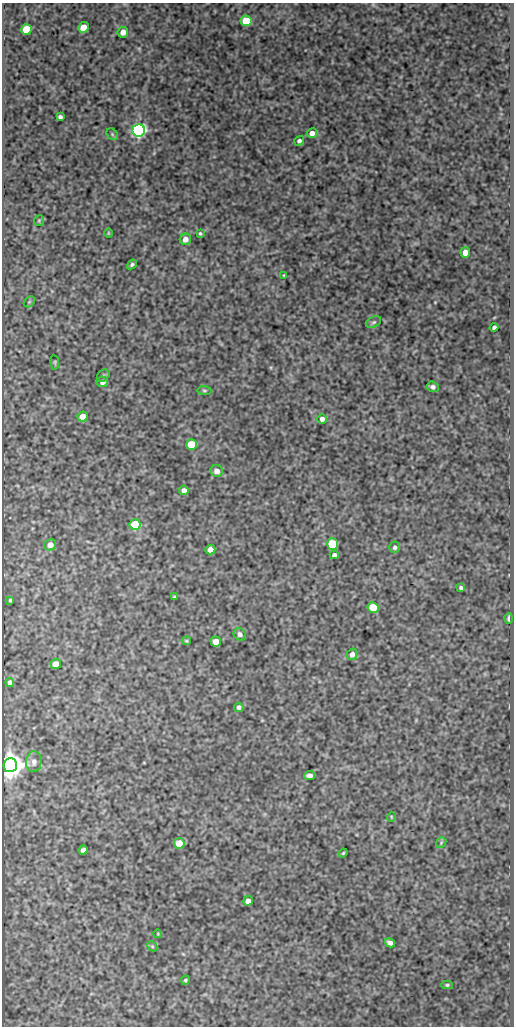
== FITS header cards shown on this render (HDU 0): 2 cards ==
NAXIS1  =                  512
NAXIS2  =                 1024

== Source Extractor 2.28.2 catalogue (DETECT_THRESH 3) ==
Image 512 x 1024 px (HDU 0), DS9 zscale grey, 1 PNG px = 1 image px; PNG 516 x 1028 px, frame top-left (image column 1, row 1024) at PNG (2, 3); each listed source drawn as its Kron ellipse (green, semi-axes under 4 px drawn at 4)
Background 343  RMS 0.84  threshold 2.52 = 3 sigma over >= 5 px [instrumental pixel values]
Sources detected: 61; all 61 listed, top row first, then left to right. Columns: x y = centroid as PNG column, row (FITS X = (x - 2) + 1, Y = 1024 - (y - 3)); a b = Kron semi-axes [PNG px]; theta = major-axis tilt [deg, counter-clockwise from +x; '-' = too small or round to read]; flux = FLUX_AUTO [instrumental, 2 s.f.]
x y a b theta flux
246 21 5 5 - 2000
83 27 6 5 - 730
26 29 5 5 - 2200
123 32 5 5 - 380
60 117 4 4 - 160
139 130 6 6 - 16000
312 133 5 5 - 400
112 134 6 5 - 95
299 141 5 4 - 140
39 221 5 5 - 70
108 233 4 3 - 46
200 233 3 3 - 72
185 239 6 5 - 380
465 252 5 5 - 580
132 264 5 4 - 100
284 275 3 2 - 47
29 302 6 4 44 80
374 322 8 5 26 120
494 327 4 3 - 170
55 362 7 3 -82 61
103 376 7 5 42 99
102 382 5 5 - 320
433 387 6 5 - 190
204 390 7 4 -5 86
83 417 5 5 - 1100
322 419 5 5 - 240
191 444 5 5 - 2500
217 471 6 6 - 440
184 490 5 4 - 320
135 524 5 5 - 3400
332 544 6 5 - 3900
50 545 6 5 - 480
395 547 5 5 - 150
210 550 5 4 - 430
334 555 4 4 - 190
461 588 4 4 - 140
175 597 4 3 - 92
10 600 4 3 - 76
373 608 5 5 - 1900
509 618 5 3 - 180
240 634 6 5 - 210
186 641 5 3 - 69
216 642 5 5 - 600
352 654 6 5 - 320
56 664 5 5 - 780
10 682 4 4 - 410
239 707 5 4 - 190
34 762 10 7 87 300
10 765 7 7 - 75000
310 776 5 4 - 340
391 817 5 3 - 51
179 843 5 5 - 1500
441 843 6 4 48 83
83 850 5 4 - 190
343 853 4 3 - 63
248 901 5 4 - 400
158 934 4 3 - 44
390 943 5 4 - 220
152 946 6 4 -45 82
185 980 4 4 - 86
447 985 5 4 - 88